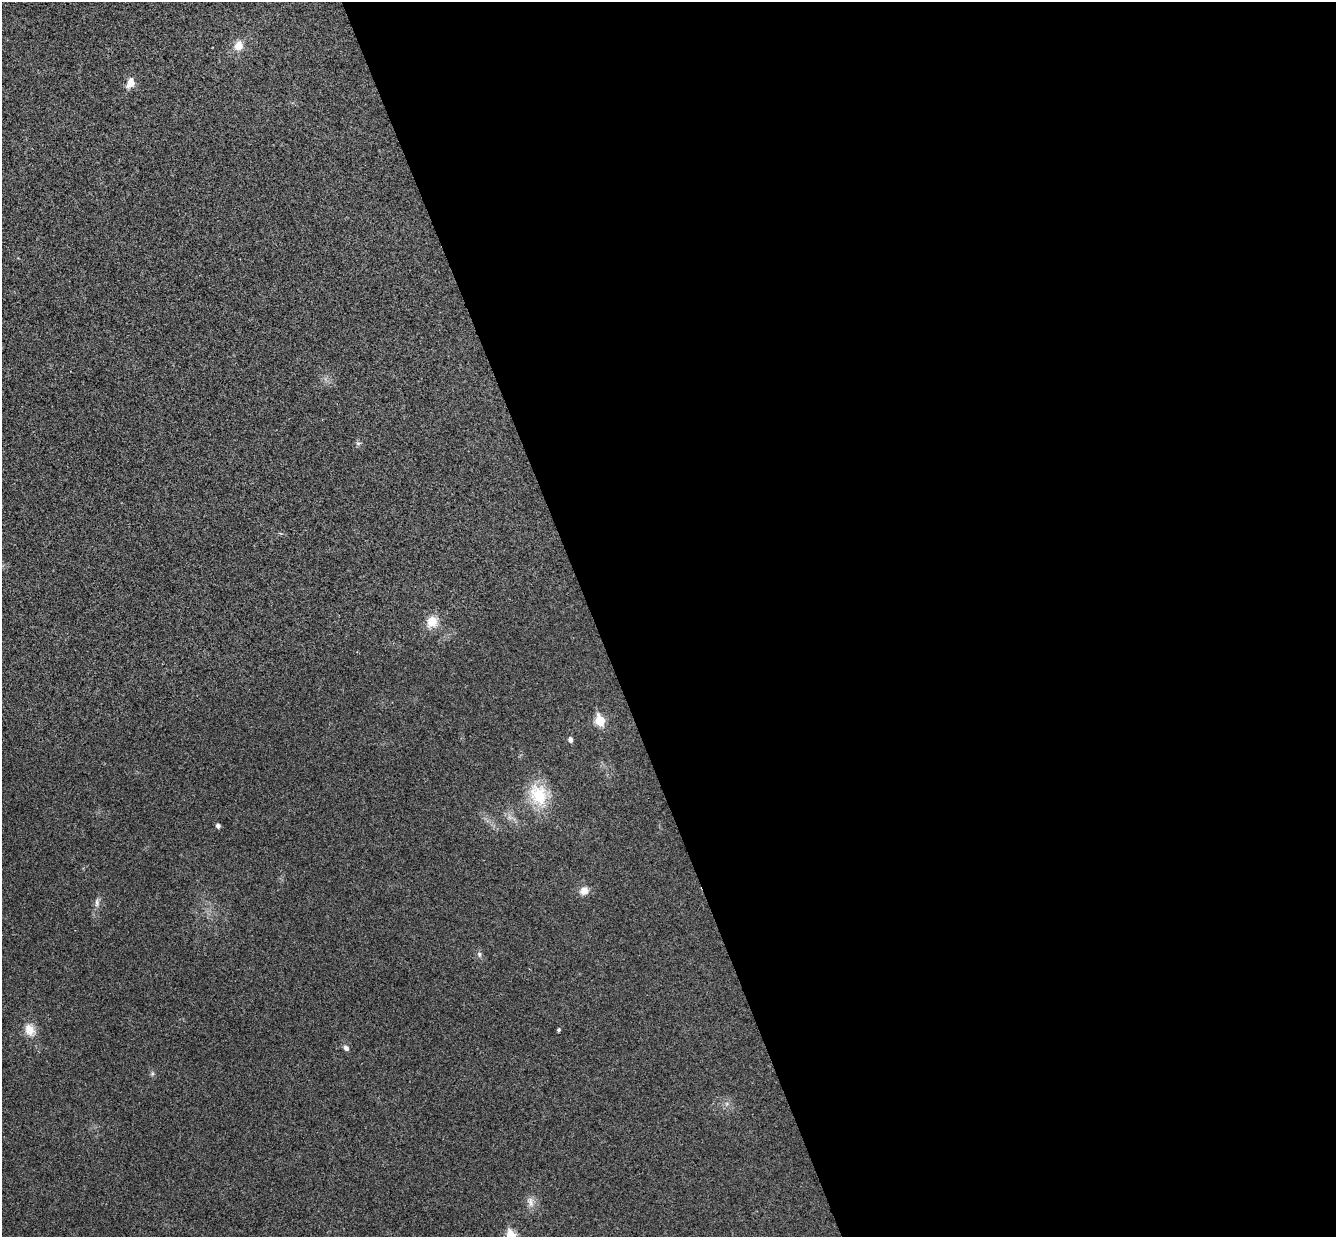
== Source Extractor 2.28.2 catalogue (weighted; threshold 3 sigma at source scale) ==
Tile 8 of 4 x 4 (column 4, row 2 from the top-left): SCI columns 4060-5393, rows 2641-3875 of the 5452 x 5404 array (HDU 1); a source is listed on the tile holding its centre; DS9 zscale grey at full resolution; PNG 1338 x 1239 px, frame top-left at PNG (2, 2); no overlay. Shown black and unused: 56% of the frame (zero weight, under 3 of 4 exposures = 6% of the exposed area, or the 3 px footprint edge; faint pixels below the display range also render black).
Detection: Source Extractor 2.28.2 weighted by HDU 2 'WHT'; one run over the whole footprint, this tile lists its part. Background 0.0357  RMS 0.0062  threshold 0.0277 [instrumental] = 3 sigma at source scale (4.5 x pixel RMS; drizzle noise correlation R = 1.50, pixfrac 1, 0.05/0.05 arcsec/px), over >= 5 px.
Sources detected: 17; all 17 listed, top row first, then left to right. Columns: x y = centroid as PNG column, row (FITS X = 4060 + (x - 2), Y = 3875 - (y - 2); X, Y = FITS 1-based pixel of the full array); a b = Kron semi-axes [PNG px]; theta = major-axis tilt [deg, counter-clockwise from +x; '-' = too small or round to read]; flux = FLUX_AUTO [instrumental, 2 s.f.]
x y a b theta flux
239 46 12 10 63 6.2
130 83 14 9 75 5.1
358 443 7 4 0 1.1
432 622 13 11 67 9.2
600 721 6 5 - 27
570 739 5 4 - 2.3
538 795 27 21 -69 24
218 826 5 4 - 1.9
584 891 11 9 39 4.5
97 903 12 5 -89 2.2
479 954 8 5 -73 1.5
29 1030 18 13 -66 7.1
558 1030 4 3 - 1
346 1048 6 5 - 2.2
152 1074 6 4 19 0.85
530 1202 16 7 -75 3.6
511 1236 6 5 - 32
Isophote crosses this tile's border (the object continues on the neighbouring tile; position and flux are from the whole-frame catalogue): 1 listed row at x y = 511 1236